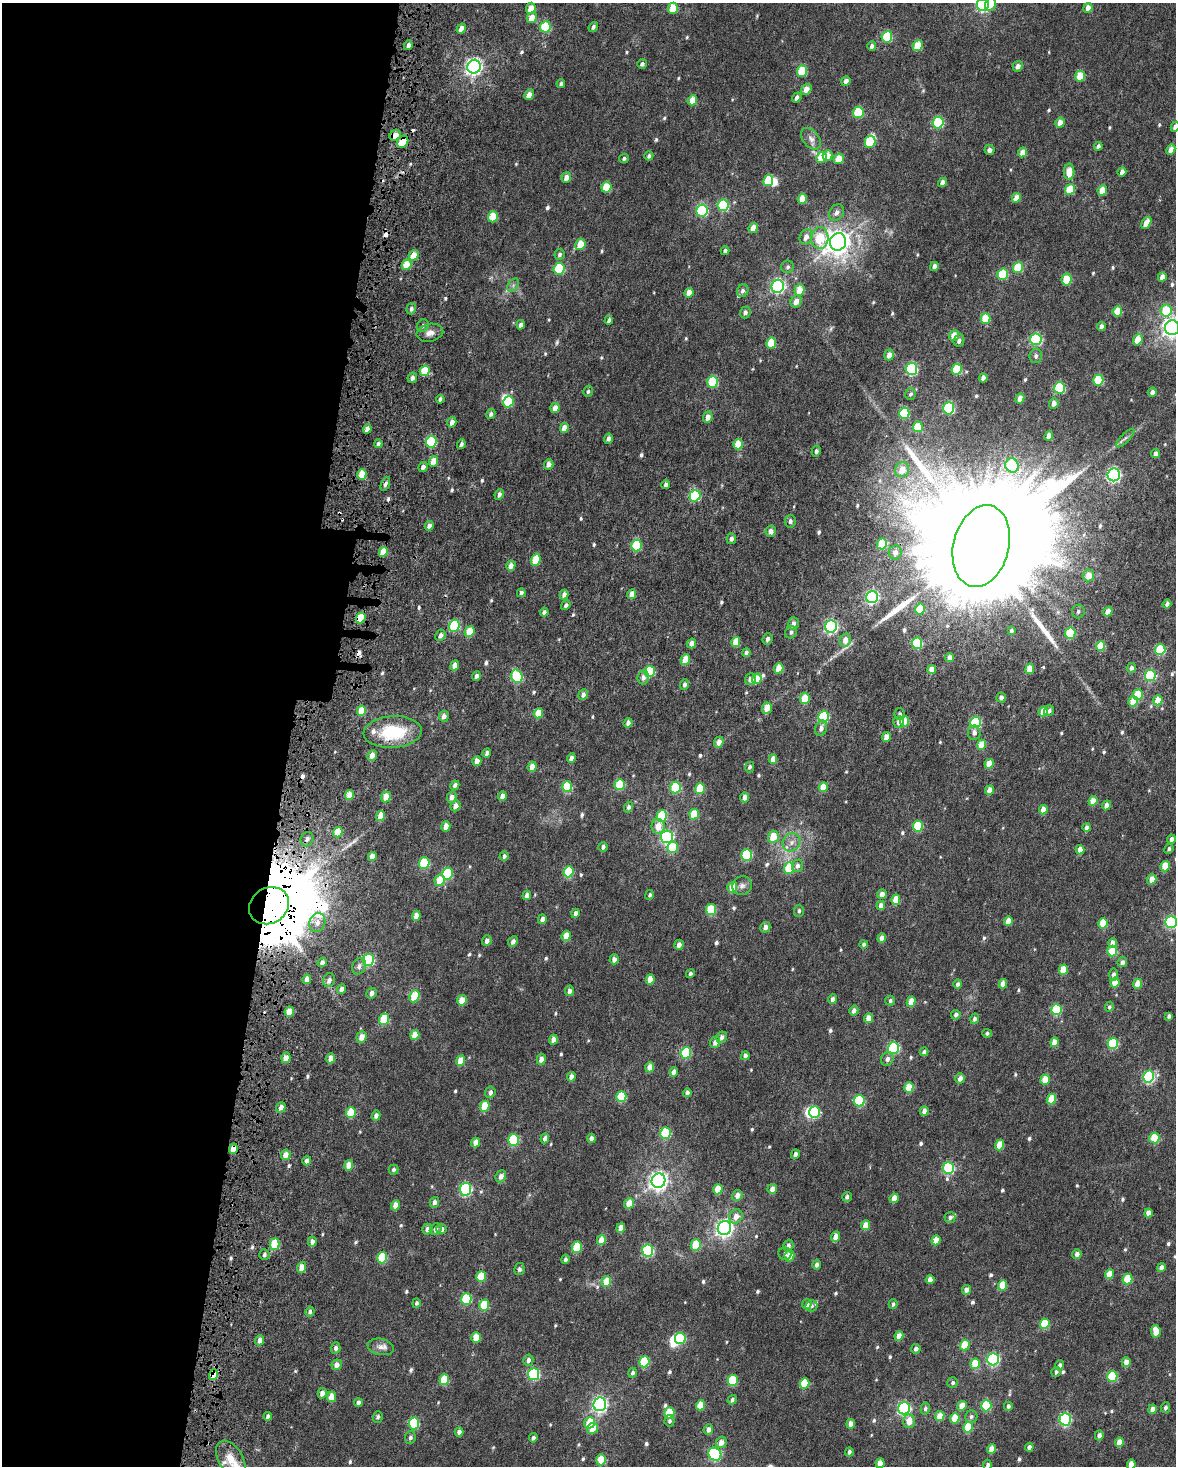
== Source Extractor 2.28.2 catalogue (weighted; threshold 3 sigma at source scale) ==
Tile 5 of 4 x 3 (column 1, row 2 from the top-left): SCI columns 156-1329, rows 1859-3322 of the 5016 x 5236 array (HDU 1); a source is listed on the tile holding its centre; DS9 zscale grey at full resolution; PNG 1178 x 1468 px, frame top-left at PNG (2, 3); each listed source drawn as its Kron ellipse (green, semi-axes under 4 px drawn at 4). Shown black and unused: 25% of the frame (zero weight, under 5 of 9 exposures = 12% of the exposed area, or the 3 px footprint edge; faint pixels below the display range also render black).
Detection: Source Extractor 2.28.2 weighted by HDU 2 'WHT'; one run over the whole footprint, this tile lists its part. Background 0.00214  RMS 0.0012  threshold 0.00486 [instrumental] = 3 sigma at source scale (4.09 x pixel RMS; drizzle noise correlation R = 1.36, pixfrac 0.8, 0.0396/0.0396 arcsec/px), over >= 5 px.
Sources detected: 652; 1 too faint to see at this stretch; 4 inside a brighter object's white glare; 5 cosmic-ray / hot-pixel residue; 3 long thin detections or spike segments (spike, bleed or trail) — neither listed nor drawn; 7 inside a brighter listed object's ellipse — not listed separately; of the other 632, all 500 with FLUX_AUTO >= 0.237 (the completeness limit of this list) listed and drawn (132 fainter detections not listed), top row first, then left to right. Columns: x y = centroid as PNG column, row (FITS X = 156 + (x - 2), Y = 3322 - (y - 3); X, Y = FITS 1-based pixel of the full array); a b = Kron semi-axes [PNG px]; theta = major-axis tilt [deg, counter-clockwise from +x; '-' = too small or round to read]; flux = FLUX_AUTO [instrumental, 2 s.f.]
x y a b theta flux
991 4 7 5 70 1
983 5 6 6 - 18
531 8 5 4 - 1.2
673 8 5 5 - 2.1
1088 8 5 4 - 0.88
532 18 5 4 - 1.5
545 27 6 5 - 5.9
593 27 5 4 - 0.27
461 29 5 4 - 1
887 37 5 5 - 6
408 45 5 4 - 0.49
872 46 5 4 - 0.34
918 46 5 5 - 3
642 64 5 5 - 0.35
1018 66 5 5 - 0.54
474 67 7 6 - 38
802 71 5 5 - 4.3
1080 76 5 5 - 2.7
846 81 5 4 - 0.58
561 84 4 4 - 0.26
806 89 6 5 - 0.96
529 95 5 4 - 0.73
797 98 5 4 - 0.52
692 100 5 4 - 1.5
858 112 6 5 - 5.9
938 122 6 5 - 7.4
1060 123 5 4 - 0.82
1175 127 5 4 - 0.54
395 135 6 5 - 1.1
811 139 12 8 -50 0.59
403 142 6 5 - 2.4
870 142 6 5 - 5.1
1098 146 4 4 - 0.35
1171 149 5 4 - 0.88
990 150 5 5 - 0.43
1023 152 5 4 - 1.1
649 156 4 4 - 0.29
828 156 5 4 - 1
821 157 5 5 - 2.2
624 158 5 4 - 0.24
839 159 5 4 - 1.9
1069 172 8 5 88 1.7
1122 172 5 4 - 0.56
566 177 5 4 - 0.72
768 181 6 5 - 3.6
943 182 5 4 - 0.69
606 187 5 5 - 3.1
1070 190 5 5 - 3.4
1102 190 5 4 - 1.9
1016 198 5 4 - 1.4
802 199 5 4 - 1.9
723 205 6 5 - 7.5
702 210 6 6 - 11
836 213 9 7 55 0.48
493 217 5 5 - 3.2
1146 223 6 4 57 1.5
753 228 5 4 - 1.2
806 237 8 6 68 0.75
820 238 11 8 87 3.6
838 242 9 8 - 110
580 244 6 5 - 2.2
725 251 4 4 - 0.28
560 254 6 5 - 0.26
414 255 5 4 - 1.5
407 265 5 4 - 2.1
934 266 4 4 - 0.53
788 267 6 6 - 0.28
1018 268 5 5 - 4.3
559 269 6 5 - 6.8
1003 274 5 5 - 5
1162 277 4 4 - 0.69
1066 279 6 5 - 3
513 285 7 5 57 0.27
778 286 6 6 - 21
799 290 6 5 - 1.8
743 291 6 5 - 0.33
689 293 5 4 - 1.2
796 301 6 5 - 0.91
411 309 5 4 - 0.34
1117 311 5 4 - 2.8
1166 311 6 5 - 4
745 312 6 5 - 0.4
985 318 5 5 - 3.2
609 320 4 4 - 0.41
521 325 4 4 - 0.4
423 326 6 5 - 0.27
1101 327 4 4 - 0.62
1172 328 7 7 - 55
430 333 13 9 11 0.71
954 335 5 5 - 1.3
1036 339 6 5 - 11
1138 340 6 4 69 1.7
959 341 6 5 - 0.36
771 343 5 5 - 2.9
889 355 5 4 - 0.77
1036 356 7 6 - 0.36
911 369 6 5 - 14
957 369 5 5 - 4.5
425 371 5 5 - 3.1
412 378 5 4 - 0.46
983 378 4 4 - 0.55
1098 380 5 5 - 4.6
713 382 6 5 - 6.1
1059 388 5 5 - 7.5
588 391 5 4 - 0.24
1152 392 5 4 - 0.48
910 394 6 5 - 0.25
1020 398 5 4 - 0.78
440 399 4 4 - 0.31
508 402 6 5 - 3.8
1054 404 5 5 - 0.63
555 408 5 4 - 0.89
949 408 6 5 - 10
904 413 5 5 - 6.5
491 414 5 4 - 0.36
708 417 6 4 65 0.78
452 422 5 4 - 0.62
918 427 5 5 - 3.2
564 428 5 4 - 1.1
367 429 5 4 - 0.7
1049 436 5 4 - 0.82
1125 438 12 4 46 0.31
608 439 5 4 - 0.41
431 442 6 5 - 7.4
378 444 4 3 - 0.3
461 444 5 4 - 0.27
738 444 5 4 - 2
816 451 5 4 - 0.27
1156 454 4 4 - 0.57
433 461 5 4 - 1.6
549 464 5 4 - 0.63
1012 465 7 6 - 5.5
423 467 5 4 - 0.47
902 470 8 7 - 1.5
362 474 5 4 - 2.5
1114 475 6 6 - 22
385 484 7 4 68 0.32
666 484 5 4 - 0.4
499 494 5 4 - 0.4
695 496 6 5 - 7.6
790 521 6 5 - 0.36
429 526 5 4 - 0.49
771 531 5 5 - 0.71
731 539 5 4 - 0.42
882 544 5 5 - 3
636 546 6 5 - 5.9
981 546 41 27 76 10000
383 552 5 4 - 2.2
895 552 7 6 - 0.68
536 560 6 4 69 2.7
511 566 5 4 - 0.65
1089 575 6 5 - 1.3
521 593 4 3 - 0.34
632 594 5 4 - 0.94
564 595 5 4 - 0.59
872 597 6 6 - 17
1167 604 4 4 - 0.44
566 605 5 4 - 0.26
920 609 5 5 - 3
1078 611 7 6 - 0.31
544 612 4 4 - 0.31
1108 612 5 4 - 0.96
361 618 5 4 - 3
793 623 6 5 - 0.54
454 626 6 5 - 6
831 626 6 6 - 19
470 631 5 4 - 2.5
1011 631 4 3 - 0.35
791 632 6 5 - 0.29
1070 633 6 5 - 4.9
440 635 6 5 - 0.49
767 639 6 4 66 0.35
845 640 6 5 - 1
736 642 5 4 - 1.7
691 643 5 4 - 0.66
917 643 6 5 - 5.8
1100 646 5 4 - 2.5
1160 650 5 5 - 5
746 653 4 3 - 0.38
949 658 4 4 - 0.75
685 659 5 4 - 1.4
455 665 5 4 - 0.94
779 668 5 4 - 2.2
1131 668 5 4 - 0.35
932 669 4 4 - 0.92
1030 669 5 4 - 1.6
650 671 5 5 - 6.4
1150 675 5 5 - 9.3
476 676 5 4 - 0.44
517 676 7 5 -71 8.5
643 678 7 5 80 0.48
750 679 6 5 - 0.59
757 679 5 4 - 1.5
685 684 5 4 - 0.35
583 694 5 4 - 0.39
1138 695 5 5 - 2.9
805 698 5 4 - 2.8
1001 698 5 4 - 0.45
1158 700 5 4 - 1.7
1133 701 5 4 - 2.1
767 708 6 5 - 1.3
361 711 5 4 - 1.9
1049 711 6 4 55 0.29
1043 712 5 4 - 1.7
538 713 5 4 - 1.7
900 714 6 5 - 0.26
444 716 5 5 - 0.49
824 717 6 5 - 7.6
904 721 5 4 - 1.7
899 722 6 5 - 0.73
975 722 6 5 - 8.4
628 723 5 4 - 0.43
821 728 8 6 72 0.52
393 732 29 16 4 5.8
974 733 7 6 - 0.5
887 737 5 4 - 0.95
719 742 5 4 - 0.65
982 745 5 4 - 1.7
487 753 4 4 - 0.49
372 755 5 4 - 1
571 758 4 4 - 0.57
773 759 5 4 - 0.95
477 761 5 4 - 0.74
989 764 5 4 - 1.7
532 767 5 4 - 1.2
750 767 5 4 - 0.26
455 785 5 4 - 0.38
620 785 5 5 - 5
567 787 5 5 - 4.7
675 787 6 5 - 5.4
823 787 5 4 - 1.7
700 789 5 5 - 2.8
990 790 5 4 - 0.92
350 795 5 4 - 1.4
502 796 5 4 - 0.86
386 797 5 4 - 1.6
452 797 5 4 - 0.59
744 797 5 4 - 0.66
1093 801 5 4 - 1.5
1106 805 5 4 - 0.61
455 806 5 5 - 0.69
629 807 5 4 - 0.36
1043 810 4 4 - 1.1
694 814 5 4 - 2.1
381 816 5 4 - 1.7
662 816 6 5 - 4.6
446 826 5 4 - 0.86
658 826 8 6 -80 1.4
918 826 5 5 - 4.7
1087 828 4 4 - 0.52
338 832 5 4 - 2.1
667 837 6 6 - 16
773 837 6 5 - 1.9
307 839 7 6 - 0.44
1171 839 4 4 - 0.4
791 842 9 8 - 0.65
603 847 5 4 - 0.36
673 847 6 5 - 3.7
1169 849 5 4 - 0.24
1080 850 5 4 - 1.1
747 855 6 5 - 6.1
372 856 5 4 - 0.95
504 856 5 4 - 0.32
424 863 6 5 - 5.7
797 866 6 5 - 0.4
1165 866 5 4 - 1.8
789 868 6 5 - 3.3
569 872 6 5 - 4.3
447 874 6 5 - 6.3
1152 879 5 4 - 1.2
440 880 6 5 - 2.1
742 886 10 9 - 0.52
732 887 5 5 - 2.2
882 894 5 4 - 0.79
527 895 4 4 - 0.52
650 895 5 4 - 0.27
896 900 5 4 - 1.9
269 906 21 17 32 2200
881 906 4 4 - 0.74
711 910 5 5 - 4.3
799 911 6 5 - 0.24
576 913 5 4 - 0.46
416 916 5 4 - 0.78
542 919 5 4 - 0.58
1008 921 5 4 - 1
317 922 9 8 - 0.74
1171 922 6 6 - 15
1103 923 5 4 - 2.7
765 927 5 5 - 0.61
566 936 5 4 - 1.5
882 938 4 4 - 1
487 941 5 4 - 0.53
513 942 5 4 - 0.47
1112 943 5 4 - 0.84
864 944 4 4 - 0.24
679 945 5 4 - 0.53
1112 951 5 5 - 3.3
614 959 5 4 - 0.54
368 960 6 5 - 11
322 962 5 4 - 0.41
1122 962 5 4 - 0.4
359 966 8 6 65 0.44
1063 970 5 4 - 2.1
690 974 5 4 - 0.27
1113 974 6 4 89 0.34
307 979 5 4 - 0.79
650 979 5 4 - 1.2
329 980 7 6 - 0.51
1115 983 5 4 - 2.1
958 984 5 4 - 0.36
1003 984 5 4 - 0.79
1137 984 5 4 - 1.2
341 989 5 4 - 0.58
569 991 5 4 - 0.41
372 993 5 5 - 0.55
414 996 6 5 - 2.5
833 999 5 4 - 0.56
462 1000 5 4 - 1.3
890 1001 5 5 - 0.29
911 1002 5 4 - 1.6
1109 1007 5 4 - 0.24
1056 1009 5 5 - 6.4
854 1011 5 4 - 0.51
289 1012 5 4 - 1.5
956 1015 5 4 - 0.38
1169 1016 4 4 - 0.33
868 1018 5 4 - 1.1
384 1019 5 5 - 3.7
975 1019 5 4 - 0.34
987 1033 5 4 - 0.25
415 1035 5 4 - 1.6
361 1037 6 5 - 1
722 1037 6 5 - 0.41
553 1040 5 4 - 0.68
715 1042 6 5 - 0.63
1054 1042 5 4 - 1.2
1113 1043 5 5 - 7.2
893 1048 6 5 - 9.9
924 1052 4 4 - 0.32
686 1053 6 5 - 6.1
745 1056 4 4 - 0.44
286 1058 5 4 - 0.99
330 1058 5 4 - 0.88
541 1059 5 4 - 0.6
887 1059 7 6 - 0.48
461 1061 5 4 - 1.7
650 1067 5 4 - 1.1
674 1072 5 4 - 0.7
571 1077 5 4 - 0.6
1149 1077 6 5 - 12
960 1078 5 4 - 0.58
1045 1080 5 4 - 1.8
909 1088 5 4 - 2.9
490 1092 6 5 - 0.35
687 1093 4 4 - 0.47
621 1097 5 5 - 3.7
1051 1099 5 4 - 2.5
859 1101 6 5 - 6.2
485 1106 5 4 - 2.6
281 1107 5 4 - 0.58
924 1111 4 4 - 0.59
351 1112 5 5 - 3.1
815 1112 6 5 - 6.8
376 1116 5 4 - 0.48
666 1133 6 5 - 6.9
545 1138 5 4 - 0.49
591 1138 4 4 - 0.44
1154 1138 5 5 - 4.1
513 1140 6 5 - 7.5
476 1143 5 4 - 0.91
1000 1145 5 4 - 1.7
233 1149 5 4 - 1.6
795 1154 5 4 - 0.44
286 1155 5 4 - 1.1
307 1161 5 4 - 0.48
349 1165 5 4 - 1.2
948 1168 6 5 - 11
393 1170 5 5 - 0.27
501 1176 6 5 - 0.64
658 1181 7 7 - 52
466 1189 6 5 - 13
718 1189 5 4 - 2
772 1189 5 4 - 0.69
737 1195 5 5 - 0.8
847 1197 5 4 - 0.32
894 1198 5 4 - 1.2
434 1202 5 4 - 0.45
629 1203 5 4 - 1.4
396 1205 5 4 - 0.99
1149 1213 4 4 - 0.77
736 1216 7 6 - 0.85
950 1217 5 5 - 0.29
866 1225 5 4 - 1.3
621 1228 5 4 - 0.94
724 1228 7 6 - 41
427 1229 5 5 - 0.53
436 1229 6 5 - 0.49
442 1229 5 5 - 0.47
836 1237 5 4 - 0.97
601 1240 5 4 - 1.2
936 1240 5 4 - 1.6
312 1242 5 4 - 0.55
275 1244 5 5 - 3.5
696 1245 5 5 - 3.2
788 1246 6 5 - 0.36
577 1247 5 5 - 3.7
648 1250 6 5 - 12
785 1254 6 6 - 0.36
1077 1254 5 4 - 0.5
264 1255 5 5 - 0.29
789 1256 5 5 - 1.2
382 1258 6 5 - 5
565 1259 5 4 - 0.26
816 1265 5 4 - 0.39
302 1267 5 4 - 1.1
1161 1267 5 4 - 0.57
519 1269 6 5 - 0.24
1109 1274 5 4 - 1.4
481 1276 5 5 - 3.1
1127 1279 5 5 - 3.2
930 1280 4 4 - 0.79
606 1281 5 5 - 2.1
1002 1285 5 4 - 2.4
966 1290 5 4 - 0.55
466 1299 6 5 - 5.8
416 1303 5 4 - 0.26
807 1304 5 4 - 0.52
893 1304 5 4 - 0.27
484 1305 6 5 - 4.1
812 1306 6 5 - 0.27
310 1312 5 4 - 0.32
1045 1324 5 5 - 3.6
1156 1331 6 4 -82 1.7
899 1336 5 4 - 1
476 1337 5 4 - 1.8
680 1338 6 5 - 6.6
260 1340 5 4 - 0.73
965 1345 5 4 - 3.1
381 1347 13 8 -11 0.67
336 1348 6 5 - 0.41
916 1349 5 4 - 0.46
993 1359 6 5 - 14
528 1360 6 5 - 0.42
644 1362 6 5 - 4.7
1126 1362 5 4 - 0.96
975 1364 5 5 - 2.6
337 1365 5 5 - 0.68
1060 1365 5 4 - 0.35
1056 1372 5 4 - 0.3
633 1373 5 4 - 0.29
534 1374 6 5 - 12
213 1375 5 4 - 2.3
1112 1376 5 5 - 5.6
444 1380 5 4 - 3.3
733 1380 5 5 - 4.7
805 1383 5 4 - 2.8
953 1383 5 5 - 0.27
322 1393 5 4 - 0.66
332 1397 5 4 - 1.4
732 1400 5 4 - 0.29
358 1402 4 4 - 0.39
600 1404 7 6 - 28
700 1405 5 4 - 1.8
962 1406 5 4 - 1.3
986 1406 6 5 - 5.6
1008 1406 4 4 - 0.33
904 1408 6 6 - 17
925 1408 6 4 77 0.28
1165 1408 5 4 - 0.32
1152 1409 5 4 - 0.78
669 1413 5 5 - 3.9
268 1416 4 4 - 0.48
940 1416 5 4 - 1.7
378 1417 6 5 - 0.27
971 1417 6 6 - 0.27
955 1418 5 4 - 2.5
1065 1419 6 5 - 13
670 1421 6 5 - 0.27
909 1421 7 6 - 1.2
414 1423 6 5 - 6.8
590 1423 6 5 - 3.2
851 1424 5 4 - 0.77
968 1427 5 4 - 3.1
593 1428 5 5 - 1.4
708 1429 5 4 - 0.54
459 1432 4 4 - 0.49
1099 1435 5 4 - 0.49
410 1437 6 5 - 0.34
533 1438 4 4 - 0.27
721 1442 6 5 - 0.73
1119 1442 5 4 - 1.1
1029 1447 4 4 - 0.49
992 1449 5 4 - 1.3
849 1452 4 4 - 0.31
715 1454 7 6 - 13
231 1459 20 12 -58 1.8
601 1460 5 5 - 3.1
880 1463 5 4 - 1.3
1131 1464 5 4 - 1.1
988 1465 5 4 - 0.26
Overlapping masked pixels (flux is a lower limit): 9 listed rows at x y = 395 135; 403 142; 367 429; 981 546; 361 618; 269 906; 233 1149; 275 1244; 213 1375
Isophote crosses this tile's border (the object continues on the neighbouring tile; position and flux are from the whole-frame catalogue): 7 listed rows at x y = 991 4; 983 5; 1175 127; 1172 328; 1171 922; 1131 1464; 988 1465